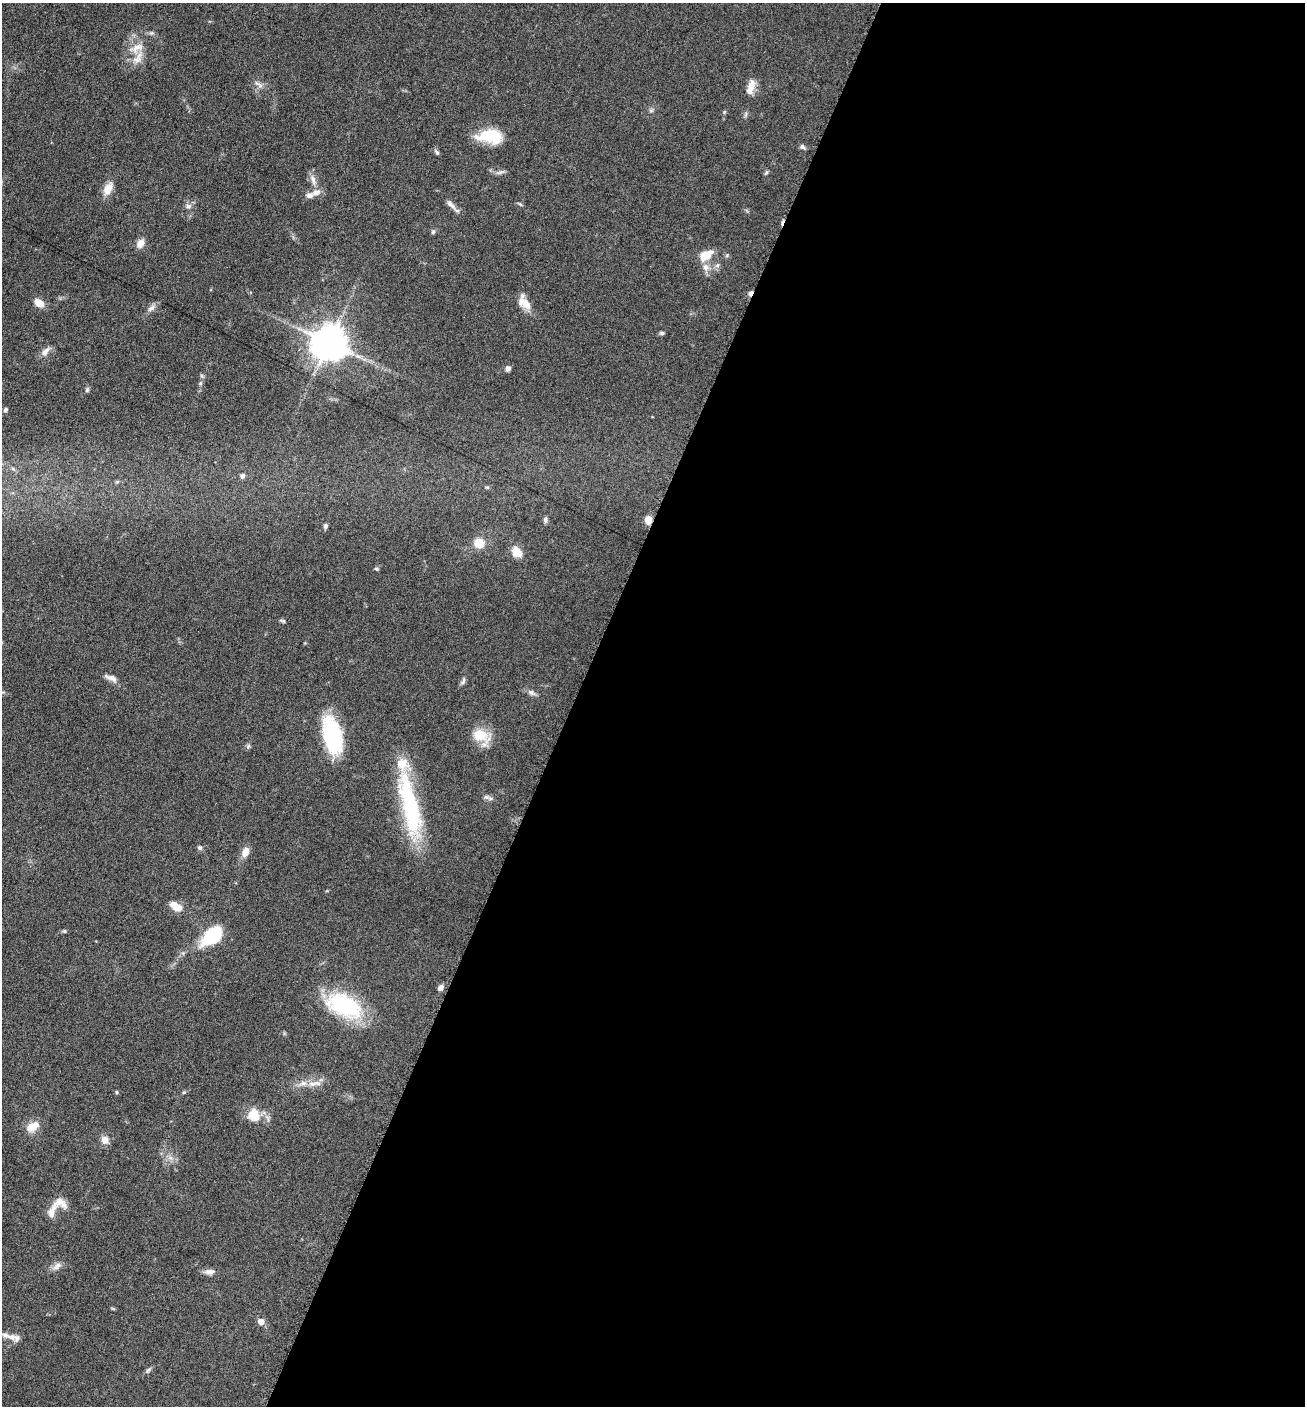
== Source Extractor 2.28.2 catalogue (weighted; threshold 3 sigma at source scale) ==
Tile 12 of 4 x 4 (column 4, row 3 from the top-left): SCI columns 4195-5497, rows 1410-2813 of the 5649 x 5632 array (HDU 1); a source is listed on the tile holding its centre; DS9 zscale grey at full resolution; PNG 1307 x 1408 px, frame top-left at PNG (2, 3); no overlay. Shown black and unused: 56% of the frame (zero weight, under 6 of 12 exposures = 1% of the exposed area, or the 3 px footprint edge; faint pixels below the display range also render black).
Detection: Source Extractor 2.28.2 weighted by HDU 2 'WHT'; one run over the whole footprint, this tile lists its part. Background 0.088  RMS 0.0039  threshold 0.0158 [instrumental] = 3 sigma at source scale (4.09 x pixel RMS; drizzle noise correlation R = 1.36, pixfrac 0.8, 0.05/0.05 arcsec/px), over >= 5 px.
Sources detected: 76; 3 inside a brighter object's white glare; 2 cosmic-ray / hot-pixel residue — not listed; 6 inside a brighter listed object's ellipse — not listed separately; the other 65 listed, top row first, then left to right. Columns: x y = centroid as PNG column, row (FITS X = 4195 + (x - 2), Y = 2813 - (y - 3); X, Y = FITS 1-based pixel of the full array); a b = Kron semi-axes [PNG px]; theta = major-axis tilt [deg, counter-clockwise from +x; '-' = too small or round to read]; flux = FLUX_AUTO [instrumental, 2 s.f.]
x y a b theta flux
137 48 22 10 28 4.7
260 85 8 6 -31 1.2
751 87 20 8 78 3.7
651 111 7 4 1 0.6
488 136 28 15 9 12
802 147 8 6 -24 0.89
437 152 8 4 -57 0.79
500 172 15 4 12 1.2
766 173 7 4 62 0.57
313 180 17 6 -72 2.2
108 189 15 9 63 4.3
316 192 12 8 14 2.5
451 205 18 6 -45 2
188 206 9 6 15 1.2
433 232 7 5 68 0.63
140 243 10 8 60 2.9
705 255 17 9 28 5.9
706 267 10 8 -45 2.4
39 303 12 7 -36 3.6
525 304 20 11 -41 4.6
151 308 15 6 41 1.6
662 333 6 4 0 0.64
329 343 10 9 - 870
45 351 12 7 49 2.1
508 369 6 5 - 1.5
87 390 6 5 - 0.63
5 410 6 4 61 0.76
13 469 8 4 -44 0.78
242 476 7 6 - 1.1
117 482 6 4 19 0.52
487 487 5 5 - 0.48
545 520 7 5 -83 0.85
648 520 7 6 - 3.8
326 526 6 5 - 0.86
479 543 11 9 -14 5.9
517 552 10 8 -50 5.7
377 569 5 4 - 0.55
283 621 7 4 -19 0.61
109 677 16 6 -28 1.8
463 681 12 5 76 0.99
532 693 12 6 -29 1.4
332 735 34 15 -76 37
481 736 22 14 -40 8.8
248 746 7 5 46 0.68
486 797 11 6 -15 1.2
410 805 84 19 -77 40
200 848 6 6 - 0.85
245 852 12 8 67 3.1
176 907 15 8 -34 4.9
64 931 5 5 - 0.46
214 936 20 14 51 20
440 988 7 5 56 1.7
344 1005 45 24 -25 31
313 1084 14 7 4 2.7
117 1092 5 3 - 0.39
184 1092 5 4 - 0.44
254 1115 19 17 -37 6.7
32 1127 16 10 30 4.9
105 1140 9 8 - 2.6
59 1202 19 13 -18 3.9
57 1266 15 7 38 2
209 1272 16 7 2 1.9
261 1322 5 5 - 3.3
11 1337 17 8 -13 3
148 1370 10 4 45 0.8
Overlapping masked pixels (flux is a lower limit): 1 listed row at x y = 648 520